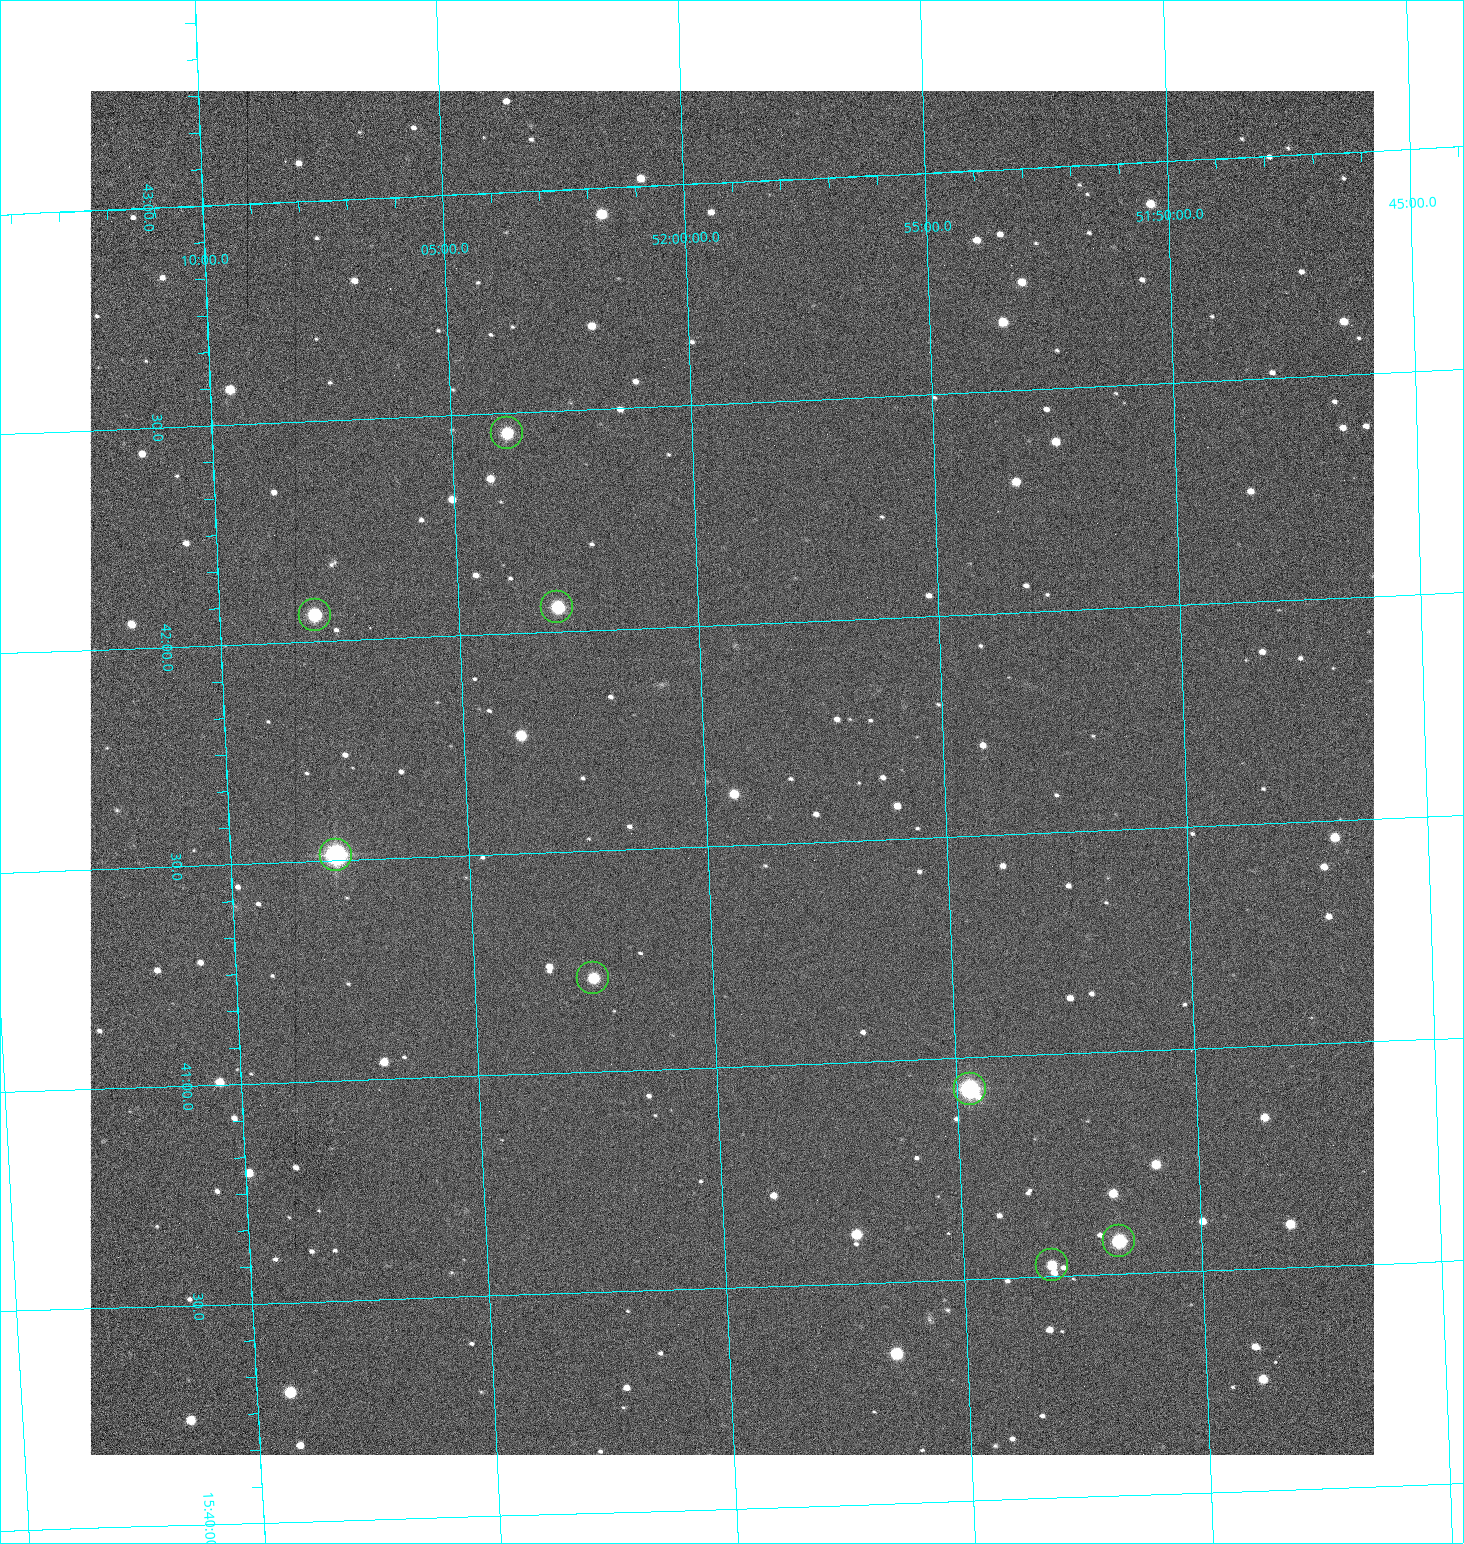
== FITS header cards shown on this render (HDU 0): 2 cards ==
NAXIS1  =                 1284 /fastest changing axis
NAXIS2  =                 1364 /next to fastest changing axis

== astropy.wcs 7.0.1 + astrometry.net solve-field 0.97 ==
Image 1284 x 1364 px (HDU 0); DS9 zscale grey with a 90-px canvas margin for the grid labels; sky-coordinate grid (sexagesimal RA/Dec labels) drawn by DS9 from the SOLVED WCS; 8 Tycho-2 reference stars matched to detected sources circled (green)
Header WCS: RA---TAN/DEC--TAN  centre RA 15:41:40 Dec +51:59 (235.42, +51.99 deg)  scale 1.26 arcsec/px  FOV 26.9' x 28.5'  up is +92 deg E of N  parity flipped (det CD > 0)
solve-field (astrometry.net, Tycho-2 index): VERIFIED the header's WCS against the Tycho-2 star catalogue (8 matches, 0 conflicts) and refined it, rather than solving blind
Solved WCS: RA---TAN-SIP/DEC--TAN-SIP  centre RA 15:41:40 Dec +51:59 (235.42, +51.99 deg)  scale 1.25 arcsec/px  FOV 26.8' x 28.5'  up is +92 deg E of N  parity flipped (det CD > 0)
The solver's refit moves the header's centre by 0.7 arcsec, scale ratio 0.9979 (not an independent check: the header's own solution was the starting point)
Tycho-2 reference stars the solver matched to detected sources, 8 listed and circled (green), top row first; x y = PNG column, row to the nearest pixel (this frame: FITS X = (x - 91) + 1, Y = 1364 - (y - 91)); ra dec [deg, ICRS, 3 dp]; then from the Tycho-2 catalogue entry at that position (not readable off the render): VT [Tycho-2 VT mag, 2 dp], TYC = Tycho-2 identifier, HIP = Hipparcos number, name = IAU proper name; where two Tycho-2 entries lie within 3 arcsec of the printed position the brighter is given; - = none
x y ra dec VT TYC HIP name
508 433 235.614 +52.064 11.61 3489-1132-1 - -
558 607 235.514 +52.049 11.19 3489-1407-1 - -
316 615 235.515 +52.133 11.12 3489-1380-1 - -
337 855 235.378 +52.130 9.31 3489-1322-1 76850 -
594 978 235.303 +52.042 11.52 3489-958-1 - -
971 1089 235.232 +51.912 9.59 3489-824-1 - -
1120 1241 235.143 +51.862 10.97 3489-1016-1 - -
1053 1265 235.131 +51.886 12.29 3489-908-1 - -